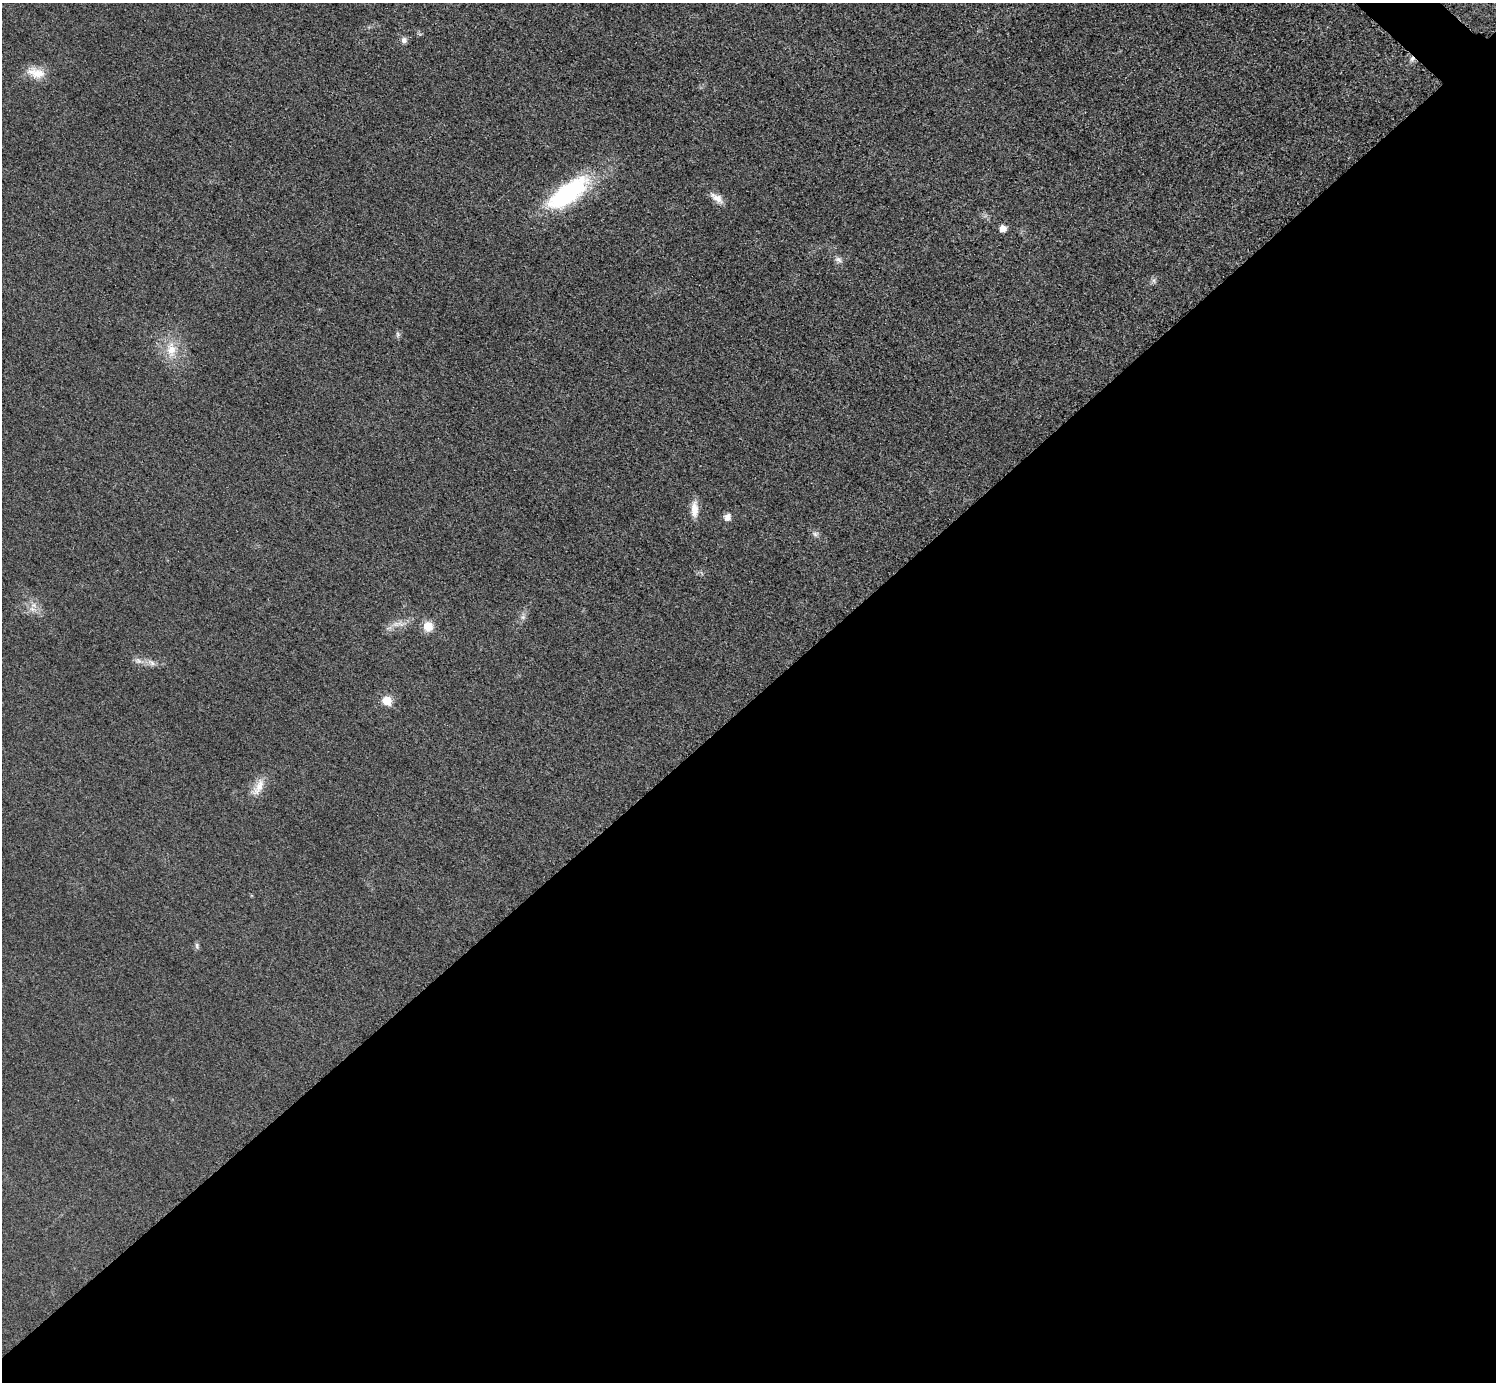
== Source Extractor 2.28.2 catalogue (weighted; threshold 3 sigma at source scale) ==
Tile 15 of 4 x 4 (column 3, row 4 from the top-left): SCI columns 3004-4497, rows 314-1693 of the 6004 x 6004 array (HDU 1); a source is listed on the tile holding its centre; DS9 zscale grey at full resolution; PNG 1498 x 1384 px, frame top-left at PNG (2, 3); no overlay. Shown black and unused: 50% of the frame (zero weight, under 3 of 5 exposures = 1% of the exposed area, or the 3 px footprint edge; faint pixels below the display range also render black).
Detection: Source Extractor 2.28.2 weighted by HDU 2 'WHT'; one run over the whole footprint, this tile lists its part. Background 0.0182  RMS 0.0054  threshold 0.0244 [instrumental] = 3 sigma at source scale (4.5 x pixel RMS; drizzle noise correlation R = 1.50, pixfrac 1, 0.05/0.05 arcsec/px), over >= 5 px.
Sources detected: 22; all 22 listed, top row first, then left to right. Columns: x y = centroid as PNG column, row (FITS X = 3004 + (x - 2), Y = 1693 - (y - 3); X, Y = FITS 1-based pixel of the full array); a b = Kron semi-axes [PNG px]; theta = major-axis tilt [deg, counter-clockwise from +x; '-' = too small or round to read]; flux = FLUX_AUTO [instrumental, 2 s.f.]
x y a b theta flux
404 40 7 7 - 2.3
1412 59 7 5 67 1.6
36 73 26 13 -14 8.8
568 193 53 21 36 65
717 198 20 8 -36 4.6
1002 229 7 6 - 4.7
838 260 11 7 -24 2.1
1154 280 8 4 -90 1.3
398 334 9 5 85 1.2
171 349 24 13 -88 12
694 509 21 8 -89 6.1
727 517 9 8 - 3
815 534 9 6 -2 1.6
33 609 12 6 -24 3.3
523 617 6 6 - 1.4
396 624 10 7 14 3.2
428 626 11 11 - 7.2
138 661 11 8 -27 2.6
152 663 13 7 -38 2.7
387 701 6 6 - 14
258 787 29 11 58 7.5
197 946 9 5 -80 1.2
Overlapping masked pixels (flux is a lower limit): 1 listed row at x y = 1412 59